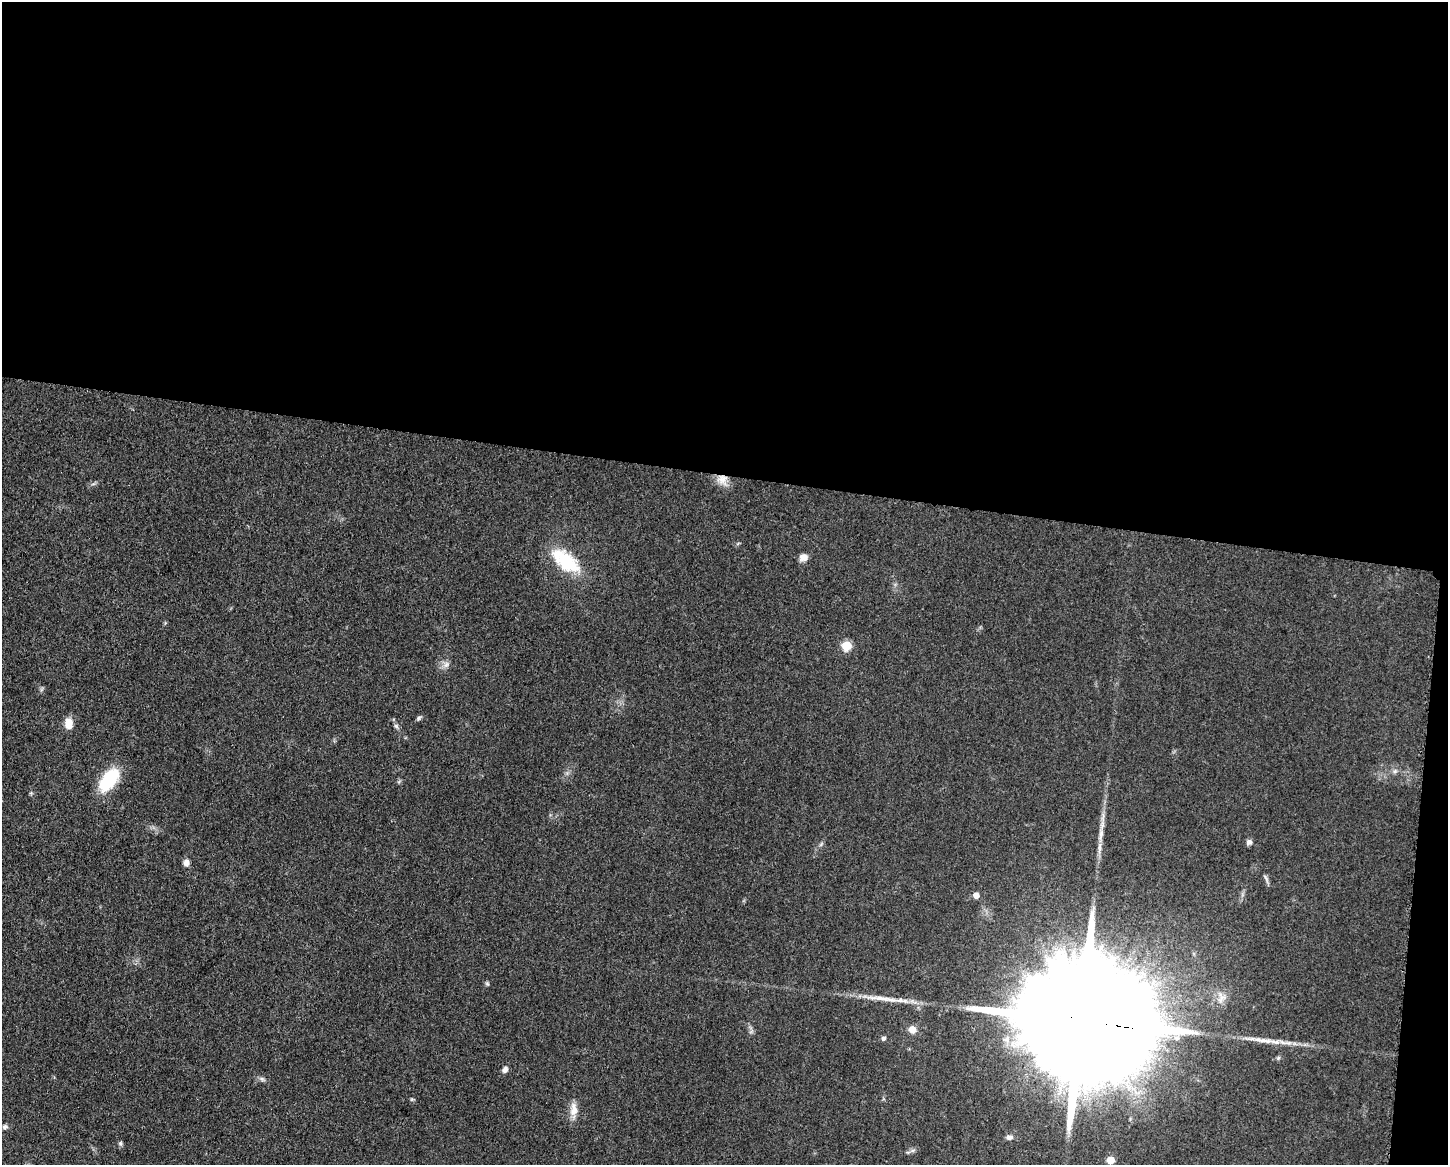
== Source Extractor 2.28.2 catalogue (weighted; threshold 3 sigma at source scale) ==
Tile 3 of 3 x 4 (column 3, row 1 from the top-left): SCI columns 3124-4569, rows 3491-4653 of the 4681 x 4654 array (HDU 1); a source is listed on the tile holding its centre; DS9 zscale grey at full resolution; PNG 1450 x 1167 px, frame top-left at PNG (2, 2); no overlay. Shown black and unused: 42% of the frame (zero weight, under 3 of 5 exposures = <1% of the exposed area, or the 3 px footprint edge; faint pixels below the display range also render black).
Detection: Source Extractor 2.28.2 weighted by HDU 2 'WHT'; one run over the whole footprint, this tile lists its part. Background 0.0619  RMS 0.0058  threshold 0.0261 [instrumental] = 3 sigma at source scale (4.5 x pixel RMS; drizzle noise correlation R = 1.50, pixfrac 1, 0.05/0.05 arcsec/px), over >= 5 px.
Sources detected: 30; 1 inside a brighter listed object's ellipse — not listed separately; the other 29 listed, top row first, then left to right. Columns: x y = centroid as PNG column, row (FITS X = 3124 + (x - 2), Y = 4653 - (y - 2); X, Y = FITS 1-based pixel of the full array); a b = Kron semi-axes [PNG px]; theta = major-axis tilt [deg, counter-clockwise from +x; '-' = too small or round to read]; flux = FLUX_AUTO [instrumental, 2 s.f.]
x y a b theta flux
722 480 15 13 -65 6.2
803 557 9 8 - 3.8
566 561 33 16 -40 31
847 646 6 6 - 22
446 665 10 6 63 2.3
419 718 6 5 - 1.1
68 723 13 9 -82 6.2
396 726 6 6 - 1.3
1395 771 6 5 - 1.3
109 780 29 15 54 26
1101 834 17 6 81 4.2
1249 842 7 7 - 1.9
821 844 6 5 - 1
186 863 9 7 -89 2.5
1266 877 11 3 -54 1.3
976 895 6 6 - 3.9
487 984 6 5 - 0.88
882 998 28 7 -6 7.9
1079 1020 56 26 -8 42000
912 1030 8 7 - 4.8
883 1038 6 5 - 1.5
1265 1041 28 6 -6 7.6
505 1070 7 6 - 2.4
262 1079 8 5 -45 1.3
573 1110 19 10 88 6
5 1127 7 6 - 1.7
1009 1137 9 6 1 2.2
120 1143 7 5 -90 1.1
1110 1160 5 5 - 11
Overlapping masked pixels (flux is a lower limit): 2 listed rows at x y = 722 480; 1079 1020